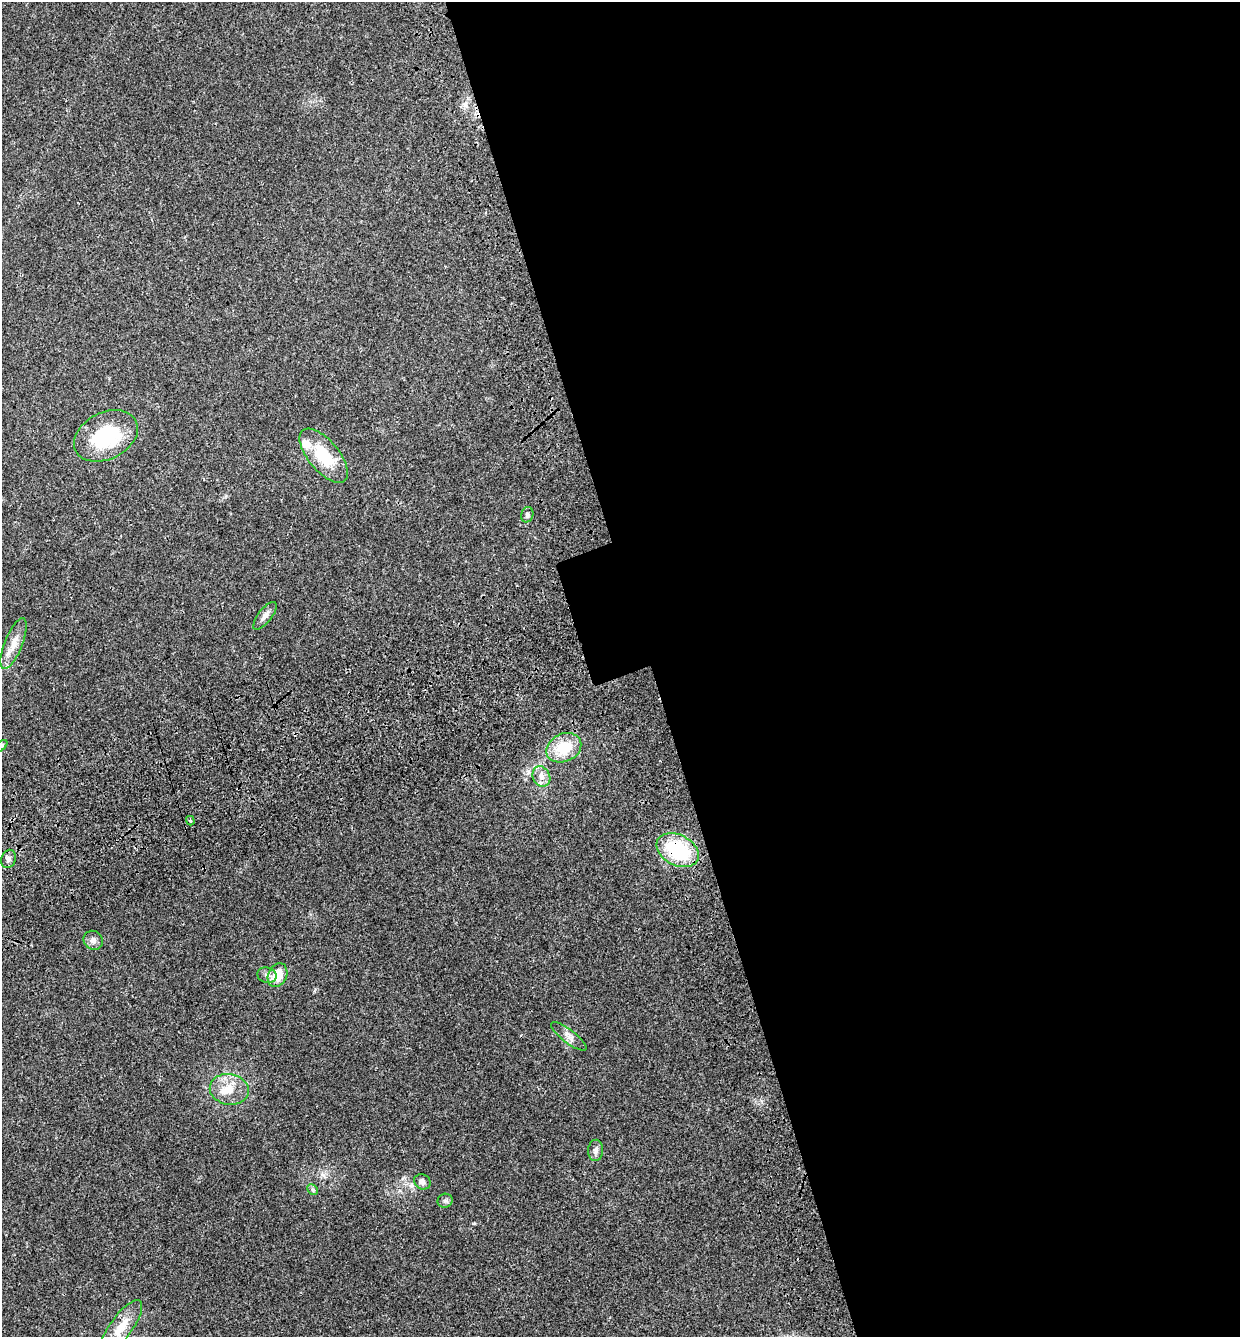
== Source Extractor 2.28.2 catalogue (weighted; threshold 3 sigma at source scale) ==
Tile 8 of 4 x 4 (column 4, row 2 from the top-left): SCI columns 3985-5222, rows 2793-4127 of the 5439 x 5585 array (HDU 1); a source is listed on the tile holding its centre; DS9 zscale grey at full resolution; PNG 1242 x 1339 px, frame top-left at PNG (2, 2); each listed source drawn as its Kron ellipse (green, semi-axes under 4 px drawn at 4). Shown black and unused: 48% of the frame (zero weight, under 3 of 4 exposures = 9% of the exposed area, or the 3 px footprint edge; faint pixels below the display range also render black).
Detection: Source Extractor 2.28.2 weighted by HDU 2 'WHT'; one run over the whole footprint, this tile lists its part. Background 0.0211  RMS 0.003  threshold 0.0134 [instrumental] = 3 sigma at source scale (4.5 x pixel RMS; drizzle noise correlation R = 1.50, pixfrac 1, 0.0396/0.0396 arcsec/px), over >= 5 px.
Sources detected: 22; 1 inside a brighter listed object's ellipse — not listed separately; the other 21 listed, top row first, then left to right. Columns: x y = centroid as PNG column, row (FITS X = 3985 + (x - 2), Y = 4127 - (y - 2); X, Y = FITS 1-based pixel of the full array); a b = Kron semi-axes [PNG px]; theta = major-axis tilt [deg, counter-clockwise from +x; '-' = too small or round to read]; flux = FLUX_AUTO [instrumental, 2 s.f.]
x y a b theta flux
106 436 34 23 27 22
324 456 33 15 -50 12
527 515 8 6 73 0.7
265 616 17 6 52 1.6
14 644 27 9 68 4
2 746 7 4 45 0.5
564 748 18 14 24 9.3
541 776 10 8 -66 1.9
190 821 5 3 - 0.46
678 850 22 15 -27 22
9 859 9 7 69 0.99
93 940 10 9 - 1.4
267 975 10 7 -16 1.2
278 975 12 9 64 5.5
569 1036 21 6 -38 1.9
229 1089 20 15 -10 5.7
596 1150 11 7 86 1.1
422 1182 8 7 - 1.1
313 1190 6 4 -45 0.49
445 1201 7 7 - 0.76
121 1327 33 11 54 6
Overlapping masked pixels (flux is a lower limit): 1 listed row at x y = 678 850
Isophote crosses this tile's border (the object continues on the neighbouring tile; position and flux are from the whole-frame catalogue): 1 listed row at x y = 2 746
Unlisted compact peaks at least as high as the median listed source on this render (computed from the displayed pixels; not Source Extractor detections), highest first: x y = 474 1223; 323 1175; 226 496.